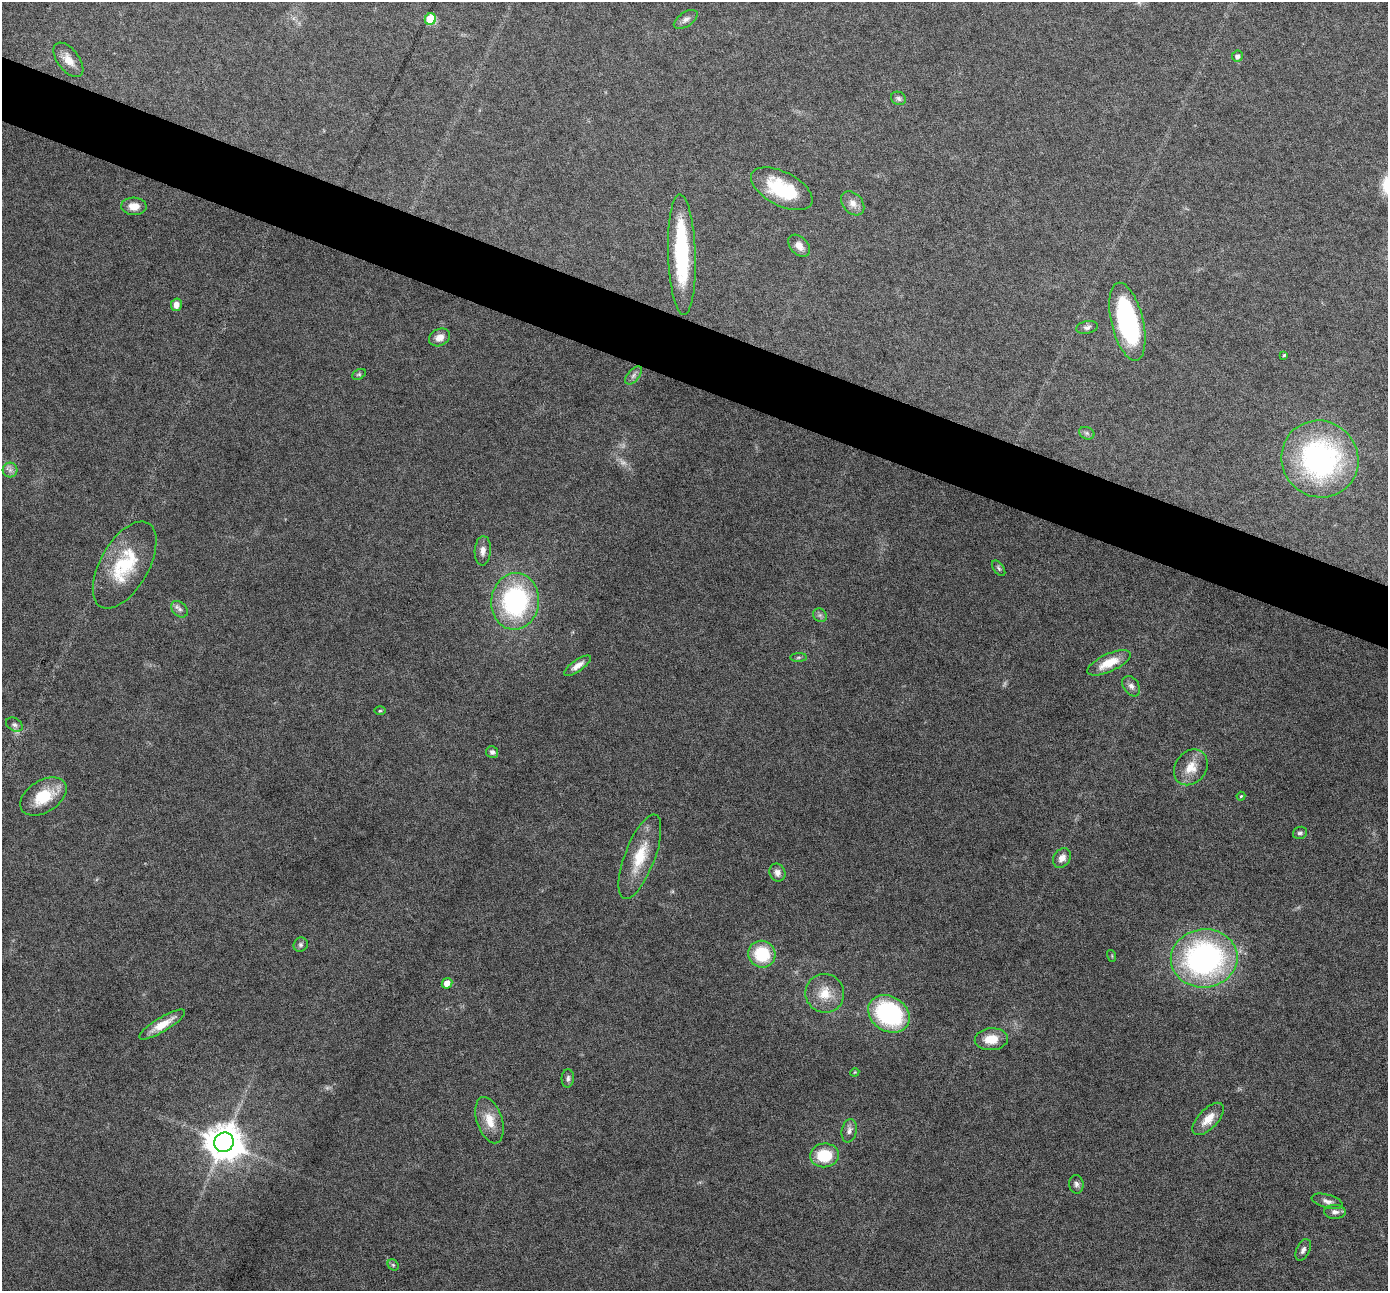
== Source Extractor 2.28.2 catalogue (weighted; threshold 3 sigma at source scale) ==
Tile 11 of 4 x 4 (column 3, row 3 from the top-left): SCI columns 2776-4161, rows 1559-2847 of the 5548 x 5559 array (HDU 1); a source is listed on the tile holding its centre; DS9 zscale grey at full resolution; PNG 1390 x 1293 px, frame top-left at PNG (2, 2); each listed source drawn as its Kron ellipse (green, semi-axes under 4 px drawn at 4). Shown black and unused: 5% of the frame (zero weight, under 4 of 8 exposures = <1% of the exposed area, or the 3 px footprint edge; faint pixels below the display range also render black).
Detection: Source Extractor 2.28.2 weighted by HDU 2 'WHT'; one run over the whole footprint, this tile lists its part. Background 0.0825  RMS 0.0066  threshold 0.027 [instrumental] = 3 sigma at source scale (4.09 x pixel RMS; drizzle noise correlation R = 1.36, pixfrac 0.8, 0.05/0.05 arcsec/px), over >= 5 px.
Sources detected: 66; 3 too faint to see at this stretch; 2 inside a brighter object's white glare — neither listed nor drawn; the other 61 listed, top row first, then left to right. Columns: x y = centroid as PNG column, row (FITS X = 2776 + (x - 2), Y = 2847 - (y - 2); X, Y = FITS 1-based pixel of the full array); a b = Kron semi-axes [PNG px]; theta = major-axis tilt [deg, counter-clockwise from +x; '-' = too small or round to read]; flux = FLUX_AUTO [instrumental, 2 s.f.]
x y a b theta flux
430 19 6 5 - 33
686 19 13 7 34 2.8
1237 56 5 5 - 2.5
68 60 20 10 -53 7.8
898 98 8 6 -28 1.6
782 189 33 17 -27 33
853 203 13 9 -48 4.7
134 206 12 8 -3 6.3
799 246 13 8 -47 4.6
682 255 60 14 -88 55
176 305 6 5 - 3.9
1127 322 40 16 -76 94
1087 327 11 6 11 2.1
439 337 11 8 25 4.7
1284 355 4 4 - 0.73
359 374 7 5 28 1
633 375 11 5 49 2.2
1087 433 8 6 -21 1.4
1320 459 39 38 - 140
10 470 7 7 - 2.4
483 551 15 8 86 4
125 565 48 24 60 38
999 568 9 5 -54 1.2
515 601 28 24 84 91
179 609 9 7 -46 2.3
820 615 7 6 - 1.6
799 657 8 4 1 1.1
1109 663 23 9 24 12
578 666 16 5 35 4.4
1131 686 11 7 -56 2.6
380 711 5 3 - 0.66
14 725 9 6 -32 1.8
492 752 6 6 - 1.9
1191 767 19 15 52 11
43 796 25 16 32 21
1241 796 4 4 - 0.65
1300 833 7 6 - 1.6
640 857 45 15 69 22
1062 858 10 8 55 4.3
777 873 9 8 - 3.4
301 945 7 6 - 1.7
762 954 14 13 - 28
1112 956 6 3 -73 0.66
1204 958 33 29 6 160
447 983 5 5 - 5.4
825 993 19 19 - 13
889 1014 22 17 -32 72
162 1024 26 7 31 11
991 1039 16 11 4 11
855 1072 4 3 - 0.53
568 1078 9 6 86 1.9
1208 1119 20 9 47 8.6
490 1120 24 12 -72 11
849 1131 12 7 78 3.1
224 1142 10 9 - 1500
825 1155 15 12 7 22
1076 1184 9 7 -83 2.1
1327 1201 16 6 -15 3
1335 1212 10 7 -1 2.7
1303 1250 11 6 64 2.4
393 1265 6 5 - 0.94